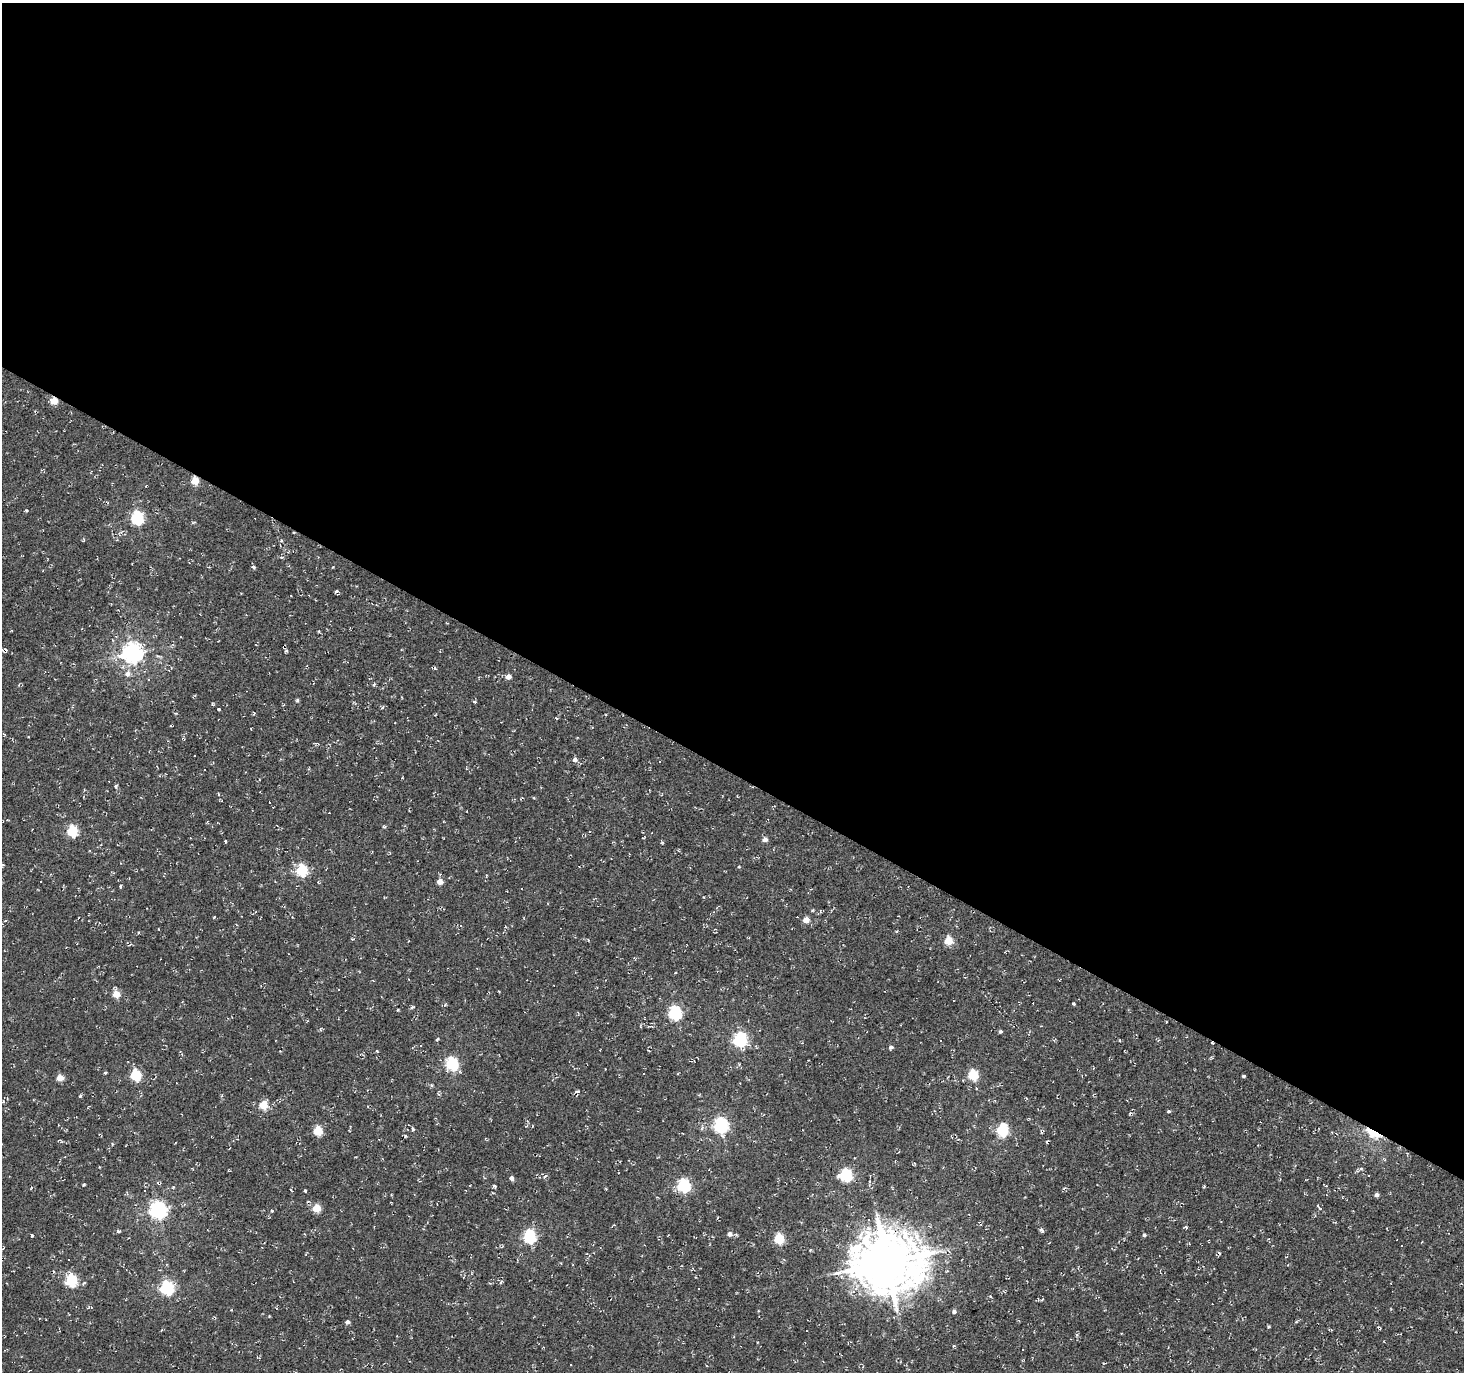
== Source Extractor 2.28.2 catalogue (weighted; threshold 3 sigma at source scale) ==
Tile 3 of 4 x 4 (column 3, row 1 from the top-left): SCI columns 2925-4386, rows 4302-5671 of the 5853 x 5930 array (HDU 1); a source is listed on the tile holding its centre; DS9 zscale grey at full resolution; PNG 1466 x 1374 px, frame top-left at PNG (2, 3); no overlay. Shown black and unused: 56% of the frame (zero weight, under 2 of 3 exposures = <1% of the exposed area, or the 3 px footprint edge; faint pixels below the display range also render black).
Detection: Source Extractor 2.28.2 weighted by HDU 2 'WHT'; one run over the whole footprint, this tile lists its part. Background -0.00138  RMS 0.0027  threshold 0.012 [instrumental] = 3 sigma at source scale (4.5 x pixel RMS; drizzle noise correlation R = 1.50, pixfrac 1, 0.0396/0.0396 arcsec/px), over >= 5 px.
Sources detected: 133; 34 cosmic-ray / hot-pixel residue — not listed; the other 99 listed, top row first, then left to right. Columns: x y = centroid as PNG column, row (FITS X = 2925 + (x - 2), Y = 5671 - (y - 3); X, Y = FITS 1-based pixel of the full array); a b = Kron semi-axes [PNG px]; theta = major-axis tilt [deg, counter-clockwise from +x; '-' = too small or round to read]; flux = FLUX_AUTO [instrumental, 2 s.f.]
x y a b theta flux
54 401 5 4 - 5.4
195 481 5 5 - 6.5
137 518 6 6 - 37
282 557 5 4 - 0.43
253 567 6 4 -40 0.48
336 591 3 3 - 1.2
4 650 7 4 5 0.62
286 651 5 3 - 0.3
133 653 7 7 - 160
435 668 4 4 - 0.42
127 674 6 5 - 1.4
508 677 4 4 - 2
149 679 3 3 - 0.64
297 700 5 3 - 0.37
475 702 4 4 - 0.33
383 707 5 3 - 0.25
219 709 3 3 - 0.36
254 713 5 3 - 0.25
557 719 3 3 - 0.6
194 756 2 2 - 0.19
575 760 5 4 - 1.2
116 786 5 3 - 0.67
72 831 6 5 - 20
765 839 5 5 - 1.4
225 841 3 3 - 0.25
739 867 4 3 - 0.24
302 870 6 5 - 25
440 881 4 4 - 3.4
318 882 3 3 - 0.19
120 887 4 3 - 0.31
812 910 4 3 - 0.28
214 917 4 2 - 0.23
806 920 4 4 - 3.7
5 921 5 3 - 0.24
588 940 3 3 - 0.23
948 941 5 5 - 8.9
675 973 4 2 - 0.17
339 989 3 3 - 0.32
116 994 5 5 - 5.1
1074 1004 3 3 - 0.38
445 1005 4 4 - 0.28
398 1010 3 3 - 0.22
675 1013 6 6 - 45
1000 1031 5 4 - 0.42
437 1039 6 2 46 0.32
740 1039 6 6 - 49
421 1045 3 3 - 0.31
891 1047 4 4 - 0.78
377 1051 4 2 - 0.24
452 1064 6 6 - 36
106 1073 3 2 - 0.31
136 1075 6 5 - 20
973 1075 5 5 - 17
1244 1076 3 3 - 0.36
60 1078 5 4 - 4.3
577 1091 5 4 - 0.43
80 1096 4 4 - 0.35
263 1105 5 5 - 9.1
1169 1111 6 3 0 0.34
721 1125 6 6 - 61
1002 1130 6 5 - 29
318 1131 5 5 - 11
1373 1133 18 7 -29 7.2
112 1144 5 3 - 0.25
1361 1169 6 4 0 0.37
846 1175 6 6 - 34
1369 1175 3 2 - 0.32
545 1176 7 3 52 0.39
511 1178 5 4 - 1
84 1185 3 2 - 0.32
683 1185 6 6 - 43
495 1186 6 3 -49 0.42
1204 1186 4 3 - 0.26
305 1190 3 3 - 0.38
1377 1195 4 4 - 0.89
1318 1206 7 4 -55 0.59
316 1208 5 4 - 8
158 1210 6 6 - 110
272 1211 4 3 - 0.42
1186 1227 5 3 - 0.3
1041 1229 6 4 -31 0.65
118 1231 4 4 - 0.42
730 1234 5 5 - 1.3
32 1235 4 3 - 0.31
1144 1235 4 4 - 0.44
529 1236 6 5 - 37
779 1239 5 5 - 17
1401 1245 3 3 - 0.39
887 1262 19 17 -4 1500
71 1280 6 5 - 27
501 1282 5 4 - 0.37
84 1283 4 3 - 0.44
167 1288 6 6 - 49
1043 1299 5 3 - 0.23
954 1312 5 5 - 0.74
347 1322 5 4 - 0.59
1269 1327 4 3 - 0.3
954 1345 4 3 - 0.27
1023 1350 3 3 - 0.44
Overlapping masked pixels (flux is a lower limit): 4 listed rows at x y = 54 401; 195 481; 4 650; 1373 1133
Isophote crosses this tile's border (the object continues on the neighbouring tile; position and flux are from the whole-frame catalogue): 1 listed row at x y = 4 650
Unlisted compact peaks at least as high as the median listed source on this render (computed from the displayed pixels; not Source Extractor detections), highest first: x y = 26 510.